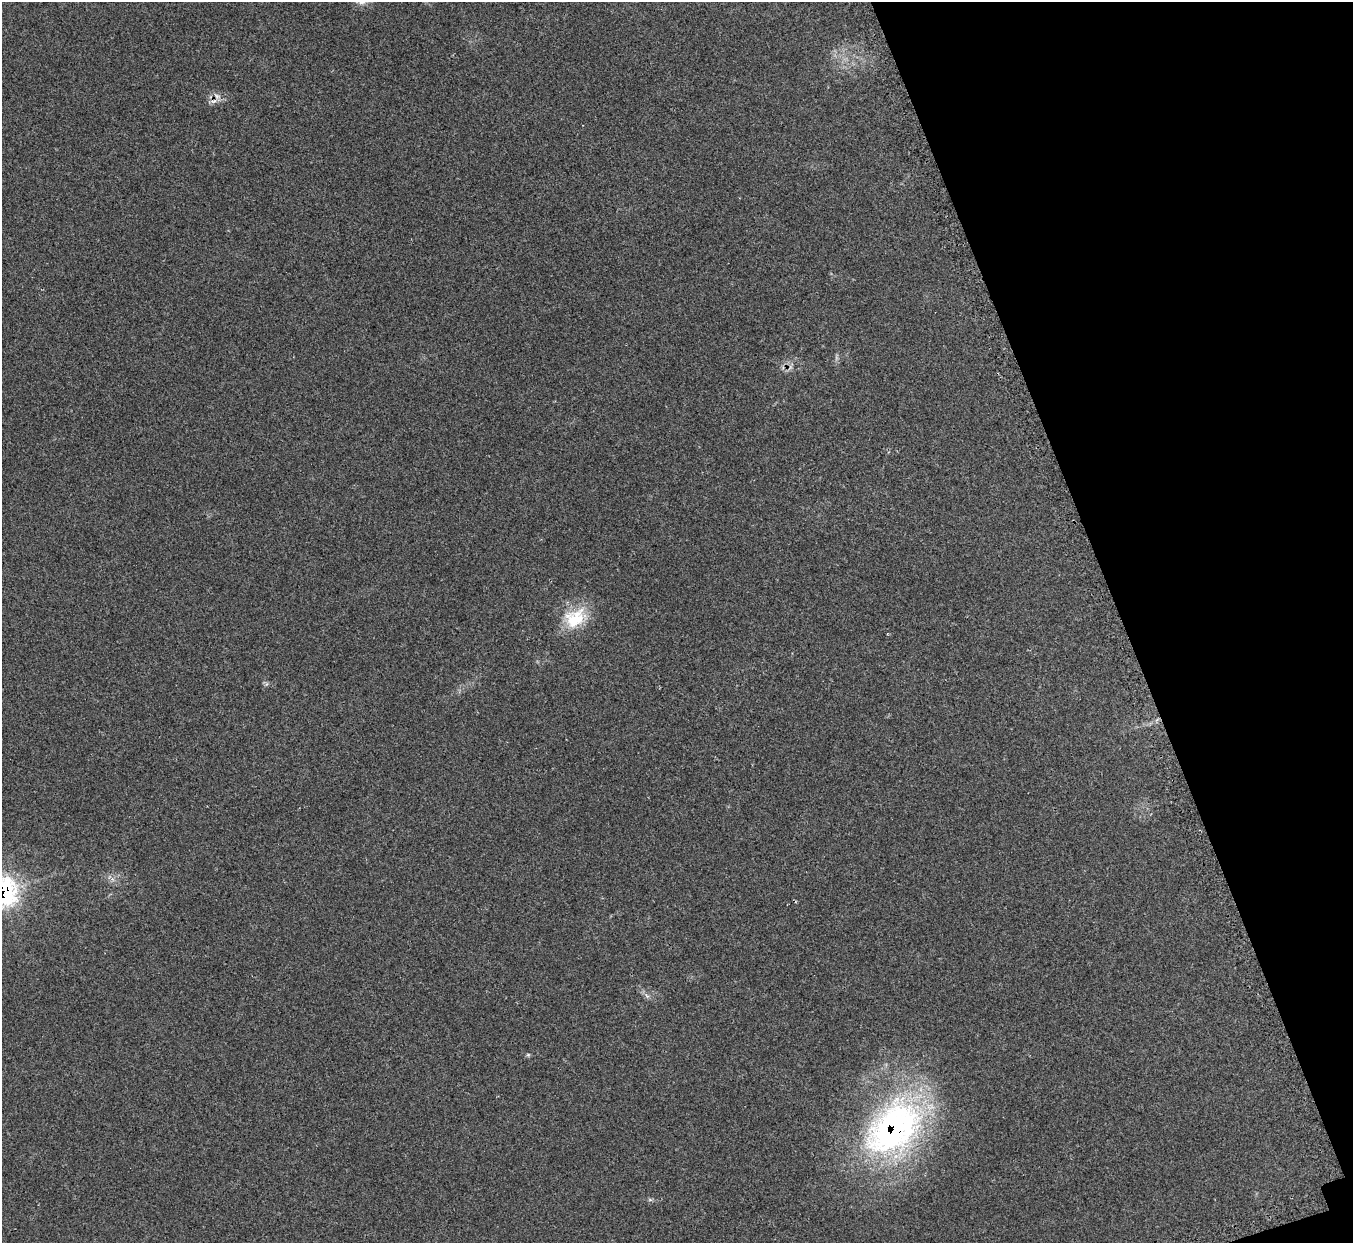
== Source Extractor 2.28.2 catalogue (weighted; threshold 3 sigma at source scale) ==
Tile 12 of 4 x 4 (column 4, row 3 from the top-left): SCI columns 4084-5434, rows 1426-2666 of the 5461 x 5457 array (HDU 1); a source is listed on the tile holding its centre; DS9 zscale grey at full resolution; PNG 1355 x 1245 px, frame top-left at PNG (2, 2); no overlay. Shown black and unused: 17% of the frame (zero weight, under 2 of 3 exposures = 3% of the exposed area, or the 3 px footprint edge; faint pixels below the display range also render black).
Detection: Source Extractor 2.28.2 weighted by HDU 2 'WHT'; one run over the whole footprint, this tile lists its part. Background 0.152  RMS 0.0095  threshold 0.0428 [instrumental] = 3 sigma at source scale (4.5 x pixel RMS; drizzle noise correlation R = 1.50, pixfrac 1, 0.05/0.05 arcsec/px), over >= 5 px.
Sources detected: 5; all 5 listed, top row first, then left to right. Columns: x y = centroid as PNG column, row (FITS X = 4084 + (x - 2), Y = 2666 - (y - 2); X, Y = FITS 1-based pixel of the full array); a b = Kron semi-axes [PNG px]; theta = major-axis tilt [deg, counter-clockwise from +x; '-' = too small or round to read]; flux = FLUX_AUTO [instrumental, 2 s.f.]
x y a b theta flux
217 96 12 8 -35 5.5
575 618 31 24 35 37
5 892 32 25 -85 120
528 1055 6 4 0 1.3
893 1128 87 56 45 280
Overlapping masked pixels (flux is a lower limit): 3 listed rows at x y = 217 96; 5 892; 893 1128
Isophote crosses this tile's border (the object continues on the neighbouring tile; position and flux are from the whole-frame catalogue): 1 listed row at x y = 5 892